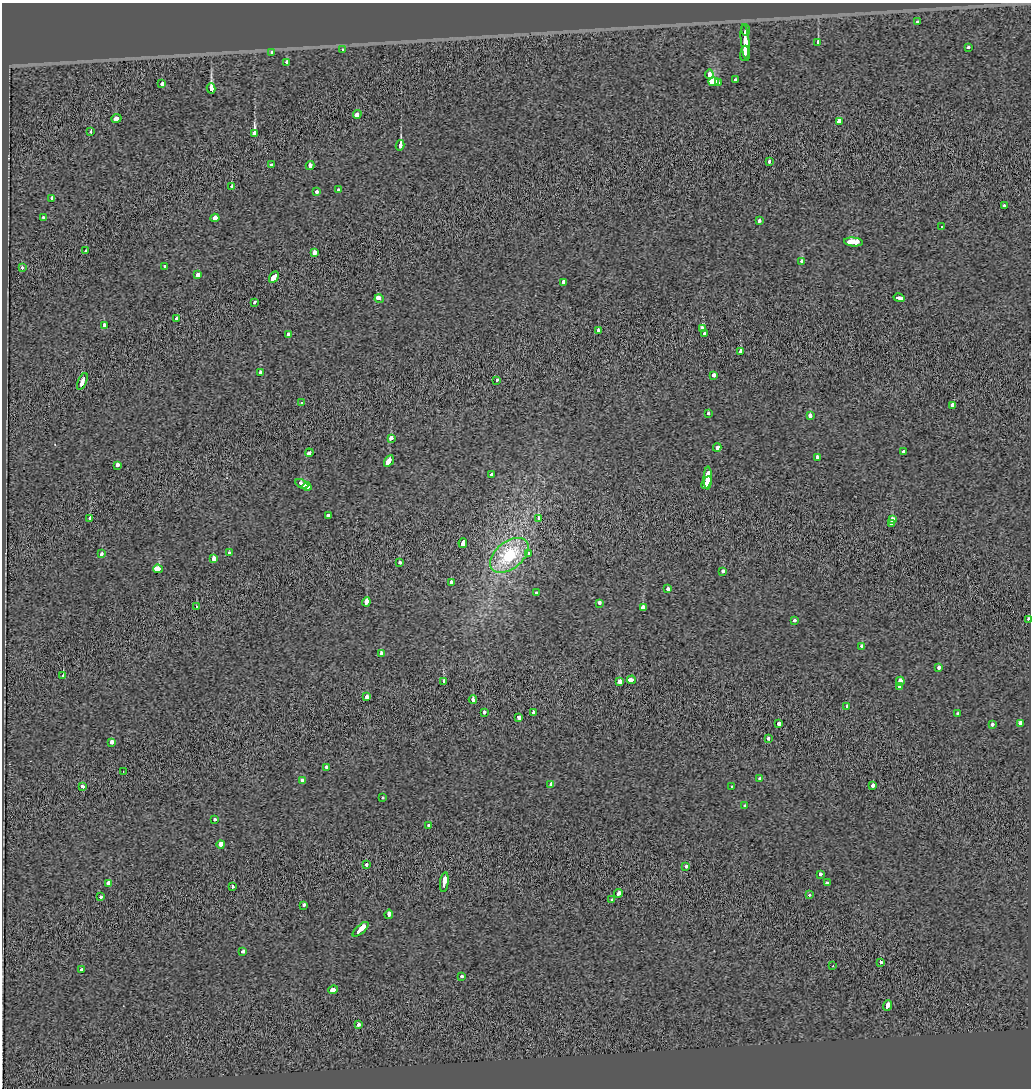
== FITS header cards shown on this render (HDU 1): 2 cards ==
NAXIS1  =                 1029
NAXIS2  =                 1086

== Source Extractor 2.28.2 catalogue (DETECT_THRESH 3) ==
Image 1029 x 1086 px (HDU 1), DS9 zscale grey, 1 PNG px = 1 image px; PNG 1033 x 1090 px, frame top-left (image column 1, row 1086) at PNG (2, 3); each listed source drawn as its Kron ellipse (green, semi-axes under 4 px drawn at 4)
Background -0.00286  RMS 0.068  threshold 0.204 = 3 sigma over >= 5 px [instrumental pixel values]
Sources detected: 151; all 151 listed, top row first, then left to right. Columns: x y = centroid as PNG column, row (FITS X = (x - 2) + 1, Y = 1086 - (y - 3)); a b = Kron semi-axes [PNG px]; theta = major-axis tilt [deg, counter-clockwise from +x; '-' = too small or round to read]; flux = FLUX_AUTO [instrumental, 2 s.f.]
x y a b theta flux
918 22 3 3 - 58
746 30 5 3 - 180
745 42 18 3 -84 560
818 42 3 3 - 190
968 47 3 3 - 29
342 50 3 3 - 12
272 52 3 3 - 43
745 53 8 3 82 270
287 62 3 3 - 60
709 74 4 3 - 120
735 80 3 3 - 12
714 82 5 4 - 730
718 82 3 3 - 270
162 84 3 3 - 71
211 88 5 4 - 1000
357 114 4 3 - 120
116 118 5 3 - 110
840 121 4 3 - 850
91 132 3 3 - 14
255 134 4 3 - 1300
400 145 5 3 - 53
769 162 3 3 - 25
271 165 3 3 - 44
310 166 4 3 - 70
232 186 3 3 - 78
338 190 3 3 - 28
317 192 3 3 - 49
52 198 4 3 - 81
1004 206 3 3 - 48
43 218 3 3 - 36
215 218 4 3 - 230
760 221 3 3 - 39
942 227 2 2 - 3.6
854 242 9 4 -5 560
86 251 3 3 - 56
314 253 3 3 - 150
802 261 4 3 - 45
165 266 3 3 - 52
22 268 3 3 - 22
198 275 4 3 - 94
274 277 6 3 62 740
563 282 4 3 - 99
899 298 6 3 -11 150
379 299 4 3 - 280
254 302 3 3 - 25
177 319 4 3 - 69
104 325 4 3 - 52
702 328 4 3 - 120
598 330 3 3 - 35
704 333 3 3 - 82
289 334 3 3 - 69
740 352 4 3 - 92
260 373 4 3 - 61
713 375 4 3 - 66
497 380 4 3 - 29
82 381 9 3 67 240
302 402 3 2 - 3.9
953 405 3 3 - 410
708 414 3 3 - 35
810 416 4 3 - 81
391 438 3 3 - 130
717 447 4 3 - 94
904 452 3 3 - 52
309 453 4 3 - 130
817 457 3 3 - 27
389 461 6 3 58 330
117 465 3 3 - 240
491 475 3 3 - 360
708 478 11 4 88 440
707 483 7 3 59 350
302 484 7 3 -28 240
307 487 5 4 - 160
328 515 3 3 - 29
90 518 3 3 - 98
539 518 3 3 - 75
892 520 3 3 - 420
892 524 4 3 - 62
463 543 5 3 - 170
229 553 3 3 - 35
102 554 4 3 - 44
529 554 4 3 - 55
509 555 22 13 39 310
213 559 4 3 - 190
400 562 3 3 - 27
158 569 5 3 - 230
723 571 3 3 - 47
451 582 3 3 - 54
668 589 3 3 - 49
536 593 3 3 - 33
366 602 4 3 - 370
599 603 4 3 - 49
196 607 3 3 - 170
643 608 4 3 - 240
1028 619 3 3 - 28
795 621 3 3 - 56
862 646 4 3 - 55
381 654 3 3 - 140
939 667 3 3 - 59
63 676 3 3 - 49
631 680 4 3 - 320
900 681 5 3 - 120
443 682 3 3 - 200
619 682 4 3 - 130
899 687 4 3 - 73
366 697 4 3 - 97
473 700 4 3 - 62
847 706 3 3 - 23
485 713 3 3 - 54
533 713 3 3 - 140
958 713 3 3 - 57
519 717 4 3 - 86
779 723 3 3 - 200
1020 723 4 3 - 55
992 724 4 3 - 43
768 739 3 3 - 36
112 742 3 3 - 94
327 767 3 3 - 57
123 771 3 2 - 6.1
760 778 3 3 - 120
302 780 3 3 - 48
551 784 4 3 - 63
873 785 3 3 - 86
732 786 3 3 - 14
83 787 3 3 - 88
382 798 3 3 - 59
745 806 3 3 - 45
215 820 3 3 - 50
429 825 3 3 - 120
221 844 4 4 - 280
366 865 3 3 - 77
686 866 4 3 - 56
820 874 3 3 - 87
444 882 10 3 83 320
109 883 4 3 - 210
827 883 4 3 - 50
233 887 3 3 - 50
618 893 4 3 - 93
809 895 3 3 - 44
101 897 3 3 - 31
612 900 3 3 - 27
304 905 3 3 - 50
389 914 5 3 - 91
361 929 10 3 41 370
243 951 4 3 - 32
881 962 3 3 - 110
833 966 3 2 - 3.6
82 969 3 3 - 31
461 976 3 3 - 28
333 990 5 3 - 180
888 1006 5 3 - 140
359 1024 3 3 - 69
At the frame edge (FLAGS 8, measured only in part): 1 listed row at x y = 1028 619